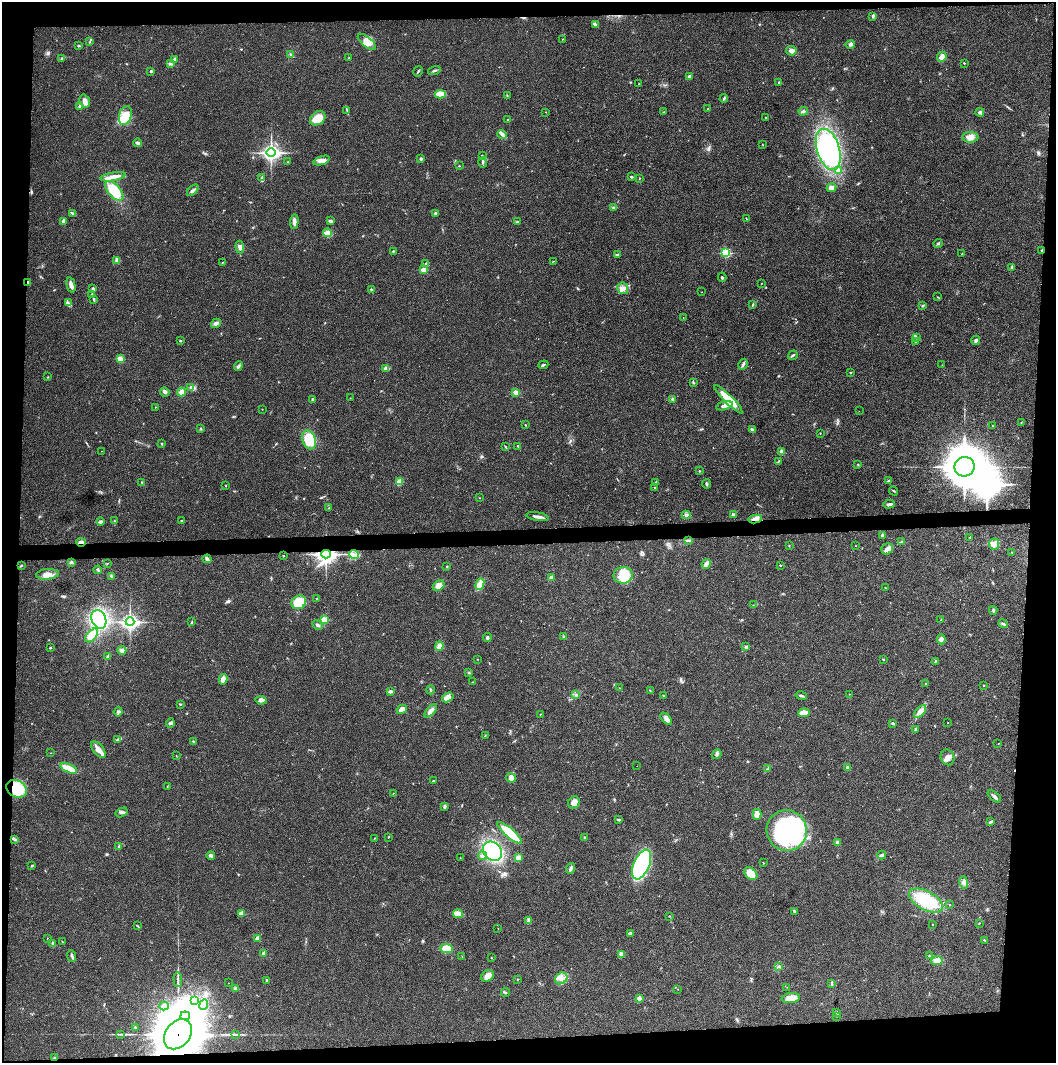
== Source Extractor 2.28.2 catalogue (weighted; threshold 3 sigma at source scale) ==
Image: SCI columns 5-4220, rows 2-4245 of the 4225 x 4245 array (HDU 1 of 3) = the unmasked area's bounding box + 8 px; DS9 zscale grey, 4 x 4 block average (1 PNG px = mean of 4 x 4 image px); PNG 1058 x 1065 px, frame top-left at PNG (2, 2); each listed source drawn as its Kron ellipse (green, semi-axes under 4 px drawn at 4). Shown black and unused: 9% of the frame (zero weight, under 3 of 4 exposures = <1% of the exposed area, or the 3 px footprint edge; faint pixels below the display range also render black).
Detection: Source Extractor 2.28.2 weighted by HDU 2 'WHT'. Background 0.0197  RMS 0.0041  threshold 0.0186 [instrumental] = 3 sigma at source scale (4.5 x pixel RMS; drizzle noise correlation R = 1.50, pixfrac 1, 0.05/0.05 arcsec/px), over >= 5 px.
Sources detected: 341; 5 inside a brighter object's white glare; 1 cosmic-ray / hot-pixel residue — neither listed nor drawn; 8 inside a brighter listed object's ellipse — not listed separately; the other 327 listed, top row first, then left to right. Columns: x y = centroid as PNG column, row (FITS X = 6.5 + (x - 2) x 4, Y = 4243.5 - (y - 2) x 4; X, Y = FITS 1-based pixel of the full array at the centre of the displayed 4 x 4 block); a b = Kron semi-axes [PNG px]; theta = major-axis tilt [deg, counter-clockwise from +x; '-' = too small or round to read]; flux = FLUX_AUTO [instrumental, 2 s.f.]
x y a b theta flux
873 16 4 2 - 4.8
595 24 4 3 - 4.1
562 39 2 2 - 0.79
89 42 2 2 - 1.4
367 42 11 5 -40 21
850 45 5 3 - 5.2
78 46 2 2 - 4.5
791 51 5 4 - 9.2
291 54 2 2 - 2.9
942 57 5 4 - 11
62 58 2 2 - 1.7
349 58 2 2 - 2.4
174 59 4 2 - 3.8
964 63 3 2 - 1.5
170 64 4 2 - 3.8
151 71 2 2 - 4.7
418 71 5 2 - 2.5
434 71 6 2 17 3.6
689 77 3 3 - 6.3
639 83 2 2 - 1
779 83 3 3 - 2.8
440 94 5 3 - 28
507 96 2 2 - 1.5
724 98 4 2 - 3.5
85 101 7 5 -71 13
80 106 4 3 - 3.9
708 108 2 2 - 0.6
347 110 3 2 - 1.8
803 111 4 3 - 4.6
546 112 2 2 - 0.67
663 112 2 2 - 1.1
980 112 4 3 - 5
125 116 9 6 72 38
766 117 2 2 - 1.1
318 118 8 6 36 38
508 119 2 2 - 0.95
502 134 5 3 - 6.4
970 137 8 5 -1 20
138 143 4 3 - 6.6
763 145 2 2 - 0.93
828 149 21 11 -73 430
271 153 4 3 - 630
482 156 3 2 - 2.7
421 159 2 2 - 7.3
322 161 8 3 19 11
288 162 2 2 - 1.5
483 162 5 2 - 4
459 166 2 2 - 1.4
838 170 2 2 - 8.9
113 177 13 3 10 24
631 177 3 2 - 2.6
262 178 3 2 - 2.2
639 178 2 2 - 1
831 188 5 4 - 13
193 190 7 3 44 6.9
114 191 12 6 -50 57
613 207 3 2 - 2.2
72 213 3 2 - 2.8
436 213 3 3 - 5
746 219 2 2 - 0.9
63 221 3 3 - 8.4
330 221 4 3 - 4
294 222 7 3 88 10
517 222 3 2 - 2.4
328 233 4 3 - 6.4
938 244 4 2 - 3.4
240 247 6 4 -84 7.7
1042 250 3 2 - 2.7
393 251 3 2 - 1.6
726 253 3 2 - 140
962 254 2 2 - 0.94
617 255 3 3 - 3.5
117 260 4 3 - 14
553 261 3 2 - 1.3
222 262 2 2 - 1.2
426 263 3 2 - 2.4
1012 267 3 2 - 2.1
423 270 2 2 - 34
722 277 5 2 - 3
28 283 3 2 - 5.4
761 283 2 2 - 0.86
71 285 8 3 -76 13
623 288 6 5 - 13
93 289 3 2 - 4.1
371 289 3 2 - 3
702 292 2 2 - 0.59
92 295 4 2 - 2.5
937 297 2 2 - 1.2
94 299 4 2 - 2.8
68 303 4 2 - 3.2
752 305 3 2 - 1.9
922 306 3 2 - 2.1
683 317 2 2 - 0.71
216 323 5 4 - 7.5
916 337 4 2 - 1.8
976 340 4 3 - 5.7
180 341 2 2 - 2.2
915 342 2 2 - 2.7
793 355 5 2 - 3.5
120 359 2 2 - 38
743 364 6 3 62 5.5
543 365 5 2 - 3.2
942 365 2 2 - 0.62
238 366 5 3 - 4.7
386 369 2 2 - 24
850 372 2 2 - 2.6
48 377 2 2 - 1.3
693 383 3 2 - 2.6
191 387 4 3 - 5.4
165 392 5 3 - 6.8
182 392 4 4 - 12
516 392 3 3 - 14
350 398 2 2 - 0.79
312 399 4 2 - 3.5
672 399 3 3 - 4.3
728 399 19 4 -45 60
724 406 8 4 15 11
155 407 2 2 - 1.5
262 409 2 2 - 0.62
859 411 2 2 - 0.47
1021 422 2 2 - 0.6
525 425 2 2 - 1.2
992 426 2 2 - 0.82
201 429 2 2 - 1.9
752 430 3 2 - 3.4
820 433 2 2 - 1.3
309 440 10 6 -68 63
162 444 3 2 - 1.7
518 446 2 2 - 3.8
505 447 4 2 - 2.1
102 451 2 2 - 0.52
782 452 4 3 - 10
778 461 3 2 - 1.7
858 464 2 2 - 1.8
964 467 10 9 - 6900
699 471 2 2 - 1.6
888 481 2 2 - 1.6
142 482 2 2 - 2.3
399 482 3 2 - 27
655 483 3 2 - 1.7
706 484 4 2 - 3.7
226 486 2 2 - 0.85
655 487 2 2 - 4
893 491 5 2 - 2.1
479 498 2 2 - 0.82
889 504 6 3 3 5.8
329 508 2 2 - 1.2
686 515 4 3 - 4.6
733 515 3 3 - 3.5
537 517 11 2 -9 11
755 519 7 3 10 13
182 520 2 2 - 1.4
100 521 4 2 - 5.8
114 521 2 2 - 1.4
882 535 3 3 - 6.3
970 537 3 2 - 1.9
688 540 3 2 - 2.5
902 541 2 2 - 1.6
81 542 5 2 - 10
994 544 5 5 - 10
789 545 2 2 - 1.3
855 546 2 2 - 0.58
887 549 6 5 - 11
1012 552 2 2 - 1.1
326 554 5 3 - 790
354 555 5 3 - 7.9
283 556 2 2 - 1.3
207 559 4 3 - 4.8
71 562 3 2 - 2.8
107 563 2 2 - 1.1
706 564 5 3 - 13
21 565 4 2 - 2.4
780 565 2 2 - 2.7
447 566 2 2 - 1.2
98 570 4 2 - 3.4
48 574 12 5 5 19
623 575 9 8 - 35
111 576 3 2 - 2.1
551 577 2 2 - 12
480 584 6 4 68 23
438 586 6 4 33 14
885 588 2 2 - 1.2
317 598 2 2 - 1.5
299 602 7 6 - 71
753 605 2 2 - 0.78
993 610 4 2 - 3.8
99 619 10 7 -66 230
324 619 2 2 - 51
941 620 2 2 - 0.93
130 622 4 3 - 610
192 622 3 2 - 1.6
1003 624 5 2 - 4.1
318 625 5 2 - 4.9
92 635 8 4 48 42
564 637 2 2 - 7.7
487 638 4 3 - 4.4
941 639 5 4 - 7
439 646 4 3 - 8.3
746 647 3 2 - 6.6
50 648 2 2 - 2
122 650 4 3 - 7.4
107 657 3 2 - 3
478 659 2 2 - 0.84
883 659 3 2 - 1.5
935 661 4 2 - 2.1
469 672 3 2 - 1.7
223 679 5 4 - 16
472 682 2 2 - 0.63
926 683 2 2 - 1.1
984 685 2 2 - 1.4
619 688 2 2 - 0.53
430 690 4 2 - 3.8
390 691 3 2 - 6.8
650 691 2 2 - 0.93
849 694 2 2 - 0.61
576 695 3 2 - 1.5
663 696 3 2 - 1.3
801 696 6 2 -12 4.5
448 697 6 4 31 17
261 700 6 3 -9 7.1
180 704 2 2 - 2
402 709 5 4 - 18
431 711 8 3 48 12
118 712 4 2 - 4.5
920 712 7 4 48 18
804 713 6 3 1 28
540 714 2 2 - 0.85
666 719 7 4 -46 13
170 723 5 3 - 4.5
893 723 4 2 - 2.9
948 723 2 2 - 0.86
915 730 2 2 - 1.5
485 735 2 2 - 1.6
118 739 3 2 - 1.5
193 741 2 2 - 1.5
998 744 2 2 - 0.68
98 749 9 5 -51 17
50 753 2 2 - 0.87
717 754 5 3 - 4.8
176 756 2 2 - 0.96
947 757 8 6 -68 14
637 766 2 2 - 0.46
848 767 3 3 - 5.4
69 768 9 4 -23 31
768 769 3 2 - 1.8
511 778 5 4 - 12
433 781 2 2 - 3.1
167 786 2 2 - 0.65
16 789 11 8 -31 98
393 793 2 2 - 0.89
994 796 8 3 -40 5.8
574 802 6 5 - 19
444 806 4 2 - 4
122 812 6 3 30 6
757 814 5 4 - 18
619 820 3 2 - 2.5
991 822 4 2 - 4.5
787 831 20 20 - 470
510 833 16 4 -40 81
388 837 2 2 - 1.2
585 837 3 2 - 2.4
374 838 2 2 - 0.96
15 839 3 2 - 3.3
837 842 3 2 - 6.8
119 846 3 2 - 2.3
493 851 10 8 -47 250
211 855 4 2 - 6.1
882 855 4 2 - 6.8
482 856 4 2 - 4.3
460 857 2 2 - 0.62
518 857 4 3 - 9
763 863 2 2 - 1.2
642 864 16 8 67 290
32 866 3 2 - 2.6
571 868 5 3 - 6.9
751 874 7 5 -42 40
964 882 6 3 -75 6.9
926 901 18 9 -29 130
950 904 2 2 - 0.93
795 911 4 2 - 3.9
241 913 2 2 - 20
458 914 5 4 - 18
669 916 2 2 - 1.2
529 920 4 3 - 4.6
979 923 2 2 - 1.3
932 924 2 2 - 0.67
137 926 3 2 - 1.9
498 928 2 2 - 0.55
630 933 3 3 - 3.3
47 938 2 2 - 0.6
257 938 3 3 - 8.1
985 940 3 2 - 2.1
62 942 2 2 - 1
53 944 4 2 - 7.1
446 948 6 4 -4 32
264 953 3 3 - 6.5
621 954 4 3 - 4
72 956 6 3 -68 5
462 956 2 2 - 0.48
929 956 4 2 - 2.1
491 958 2 2 - 1.3
937 961 5 4 - 18
778 967 2 2 - 0.77
488 976 7 5 38 16
561 978 6 5 - 14
178 979 7 2 -86 5.9
518 979 2 2 - 1.3
266 980 3 2 - 2.1
229 983 2 2 - 0.51
832 983 4 2 - 2.8
787 987 2 2 - 0.62
235 988 3 3 - 5.7
677 989 2 2 - 1.2
505 992 4 2 - 2.8
639 998 2 2 - 19
791 998 9 5 7 33
194 1000 3 2 - 4.4
204 1004 5 3 - 8.3
164 1006 4 3 - 5.9
837 1012 3 2 - 3.3
185 1016 5 4 - 120
837 1016 2 2 - 1
135 1027 2 2 - 1.9
121 1034 2 2 - 1.1
178 1034 16 12 52 11000
235 1034 3 2 - 1.4
55 1058 3 2 - 3
Overlapping masked pixels (flux is a lower limit): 8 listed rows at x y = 1042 250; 28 283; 755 519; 81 542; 326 554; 16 789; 178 1034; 55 1058
Diffuse or blended objects may show on this block-average render without a row.